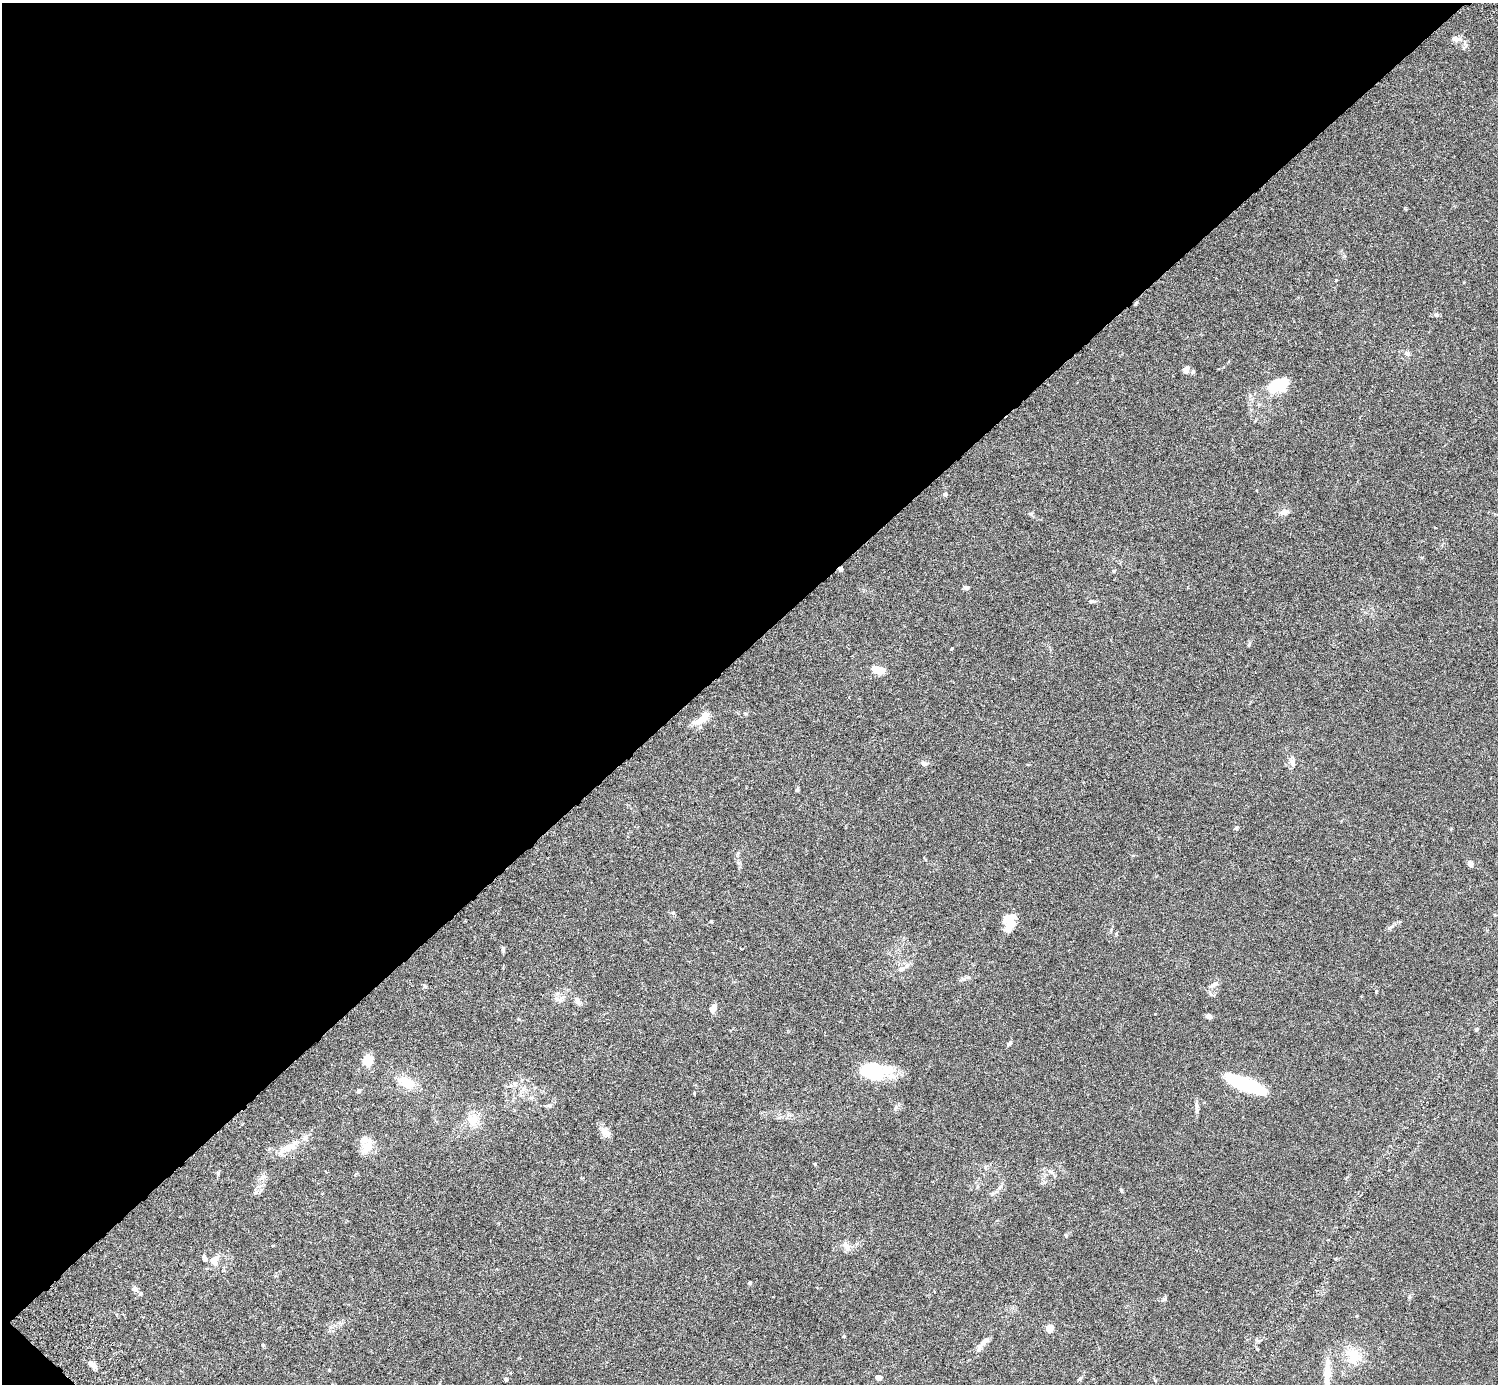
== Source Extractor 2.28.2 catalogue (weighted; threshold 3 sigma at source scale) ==
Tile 5 of 4 x 4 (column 1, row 2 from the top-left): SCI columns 45-1540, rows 2967-4348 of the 6074 x 6074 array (HDU 1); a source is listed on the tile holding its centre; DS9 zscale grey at full resolution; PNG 1500 x 1386 px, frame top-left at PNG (2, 3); no overlay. Shown black and unused: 47% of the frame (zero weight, under 3 of 6 exposures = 3% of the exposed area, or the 3 px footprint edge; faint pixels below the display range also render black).
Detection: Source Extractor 2.28.2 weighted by HDU 2 'WHT'; one run over the whole footprint, this tile lists its part. Background 0.0147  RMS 0.002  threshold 0.0081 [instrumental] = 3 sigma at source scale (4.09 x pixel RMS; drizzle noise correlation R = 1.36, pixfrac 0.8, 0.05/0.05 arcsec/px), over >= 5 px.
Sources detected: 80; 3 inside a brighter object's white glare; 1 cosmic-ray / hot-pixel residue — not listed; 7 inside a brighter listed object's ellipse — not listed separately; the other 69 listed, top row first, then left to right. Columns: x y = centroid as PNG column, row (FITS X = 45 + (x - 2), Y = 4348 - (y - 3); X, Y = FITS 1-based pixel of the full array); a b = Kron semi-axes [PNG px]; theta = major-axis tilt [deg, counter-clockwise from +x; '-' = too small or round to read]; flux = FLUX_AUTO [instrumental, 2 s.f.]
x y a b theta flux
1456 39 14 7 -8 0.92
1336 280 4 3 - 0.15
1136 303 6 4 46 0.21
1436 315 8 6 -14 0.37
1407 354 9 5 -37 0.45
1186 369 8 6 48 0.73
1193 371 6 5 - 0.28
1277 385 27 17 15 4.7
945 494 5 5 - 0.54
1284 512 13 7 13 0.9
966 587 6 5 - 0.38
1092 601 9 5 -3 0.39
1249 644 6 4 47 0.26
878 670 11 6 -14 3.8
699 721 15 8 15 1.8
1292 762 13 7 -70 0.79
924 763 8 6 -40 0.6
797 790 6 4 44 0.24
1236 828 5 4 - 0.35
1470 864 5 4 - 1.2
1010 920 16 14 59 2.6
711 921 3 3 - 0.27
1116 934 5 4 - 0.2
741 949 4 2 - 0.14
503 950 7 5 -65 0.28
902 969 12 6 23 0.81
963 979 7 6 - 0.44
1214 984 14 7 33 0.89
424 986 6 4 -88 0.27
558 999 14 6 -11 0.88
578 1001 12 6 -63 0.7
713 1008 6 5 - 1.7
1208 1016 6 5 - 0.7
1477 1029 5 3 - 0.25
1009 1043 7 5 35 0.35
368 1060 12 10 75 2.9
872 1070 37 16 0 8.4
522 1080 6 4 -72 0.23
406 1082 22 12 -22 3.3
515 1084 7 4 -89 0.36
1243 1084 40 12 -21 13
358 1091 4 4 - 0.72
1196 1105 10 7 -77 0.6
473 1120 17 15 55 2.7
606 1133 12 9 -89 1.1
292 1145 23 10 32 2.8
366 1147 19 12 21 2.1
815 1164 4 3 - 0.18
1050 1171 8 5 -44 0.46
262 1177 9 6 27 0.65
1000 1187 9 3 45 0.39
1121 1190 6 3 -46 0.2
255 1193 7 4 19 0.36
1066 1235 5 4 - 0.2
847 1246 15 8 -59 1.1
204 1258 9 5 -73 0.43
214 1260 6 5 - 2.6
750 1283 5 3 - 0.19
135 1289 8 7 - 0.71
1164 1299 7 5 45 0.37
1049 1328 5 4 - 5
844 1336 4 4 - 0.2
984 1342 21 6 46 1.2
1353 1357 25 19 -65 4.4
92 1364 12 5 -39 1.2
329 1370 4 4 - 0.14
1327 1370 29 8 90 3.1
879 1377 5 5 - 1.1
506 1379 4 3 - 0.52
Unlisted compact peaks at least as high as the median listed source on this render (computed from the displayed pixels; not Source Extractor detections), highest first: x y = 952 648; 896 1107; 1031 514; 746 714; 218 1173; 1409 1297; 549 1105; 1376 991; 673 913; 694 1093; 263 1345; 1389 928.